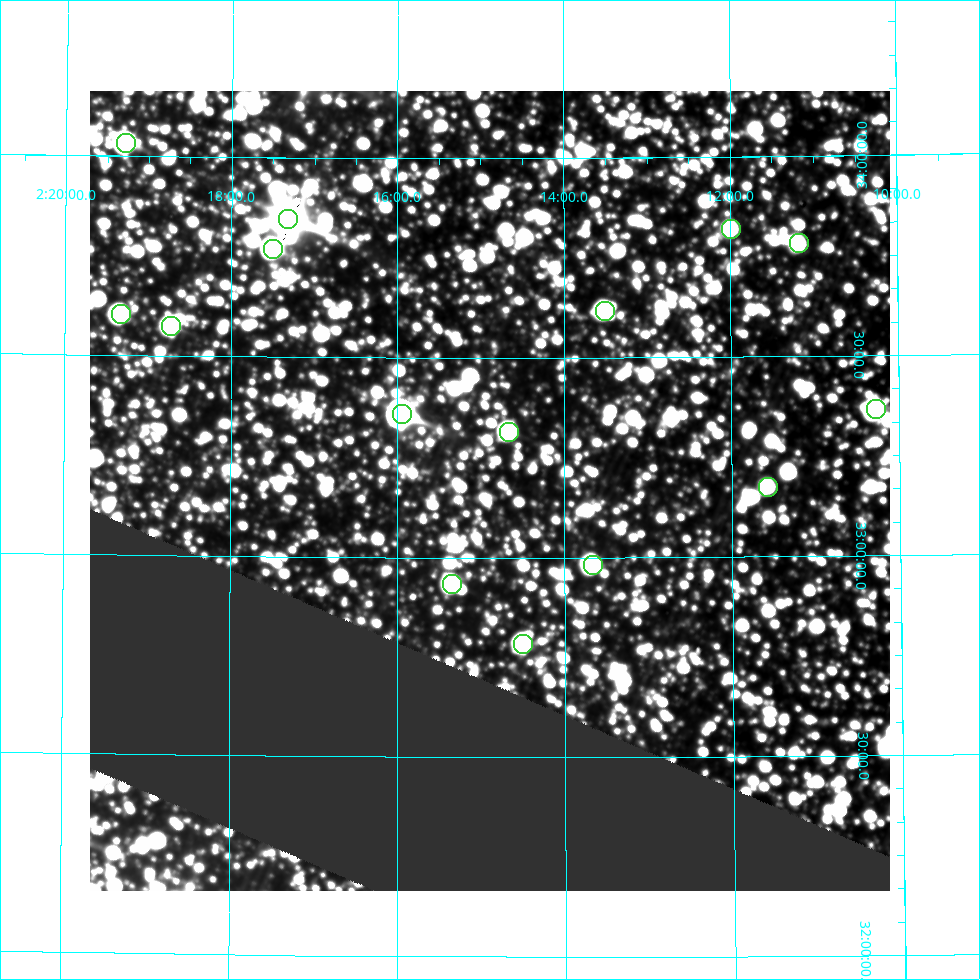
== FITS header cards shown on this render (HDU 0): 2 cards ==
NAXIS1  =                  800
NAXIS2  =                  800

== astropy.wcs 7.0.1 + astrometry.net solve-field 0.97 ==
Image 800 x 800 px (HDU 0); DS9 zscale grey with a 90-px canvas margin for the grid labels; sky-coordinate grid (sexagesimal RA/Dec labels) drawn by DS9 from the SOLVED WCS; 15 Tycho-2 reference stars matched to detected sources circled (green)
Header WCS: RA---AIT/DEC--AIT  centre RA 02:14:54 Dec +33:10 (33.72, +33.17 deg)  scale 9 arcsec/px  FOV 120.0' x 120.0'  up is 0 deg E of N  parity normal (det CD < 0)
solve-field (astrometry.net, Tycho-2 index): SOLVED blind (the header's WCS was not the basis of the solution)
Solved WCS: RA---TAN-SIP/DEC--TAN-SIP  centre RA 02:14:54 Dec +33:10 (33.72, +33.17 deg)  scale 9.01 arcsec/px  FOV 120.1' x 120.2'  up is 0 deg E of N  parity normal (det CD < 0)
Header WCS and blind solve agree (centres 4.3 arcsec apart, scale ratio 1.001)
Tycho-2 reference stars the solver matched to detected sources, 15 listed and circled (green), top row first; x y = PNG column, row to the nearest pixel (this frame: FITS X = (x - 90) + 1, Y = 800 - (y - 91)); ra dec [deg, ICRS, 3 dp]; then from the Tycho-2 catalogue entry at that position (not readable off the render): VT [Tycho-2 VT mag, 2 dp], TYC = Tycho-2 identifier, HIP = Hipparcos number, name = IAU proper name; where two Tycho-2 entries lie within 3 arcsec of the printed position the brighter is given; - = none
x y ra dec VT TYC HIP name
126 143 34.821 +34.033 7.99 2318-764-1 10820 -
288 219 34.329 +33.847 4.00 2318-1875-1 10670 -
731 229 32.998 +33.820 9.74 2317-75-1 - -
799 243 32.794 +33.782 9.31 2317-79-1 10202 -
273 249 34.375 +33.771 8.19 2318-59-1 10684 -
605 311 33.377 +33.617 8.63 2313-1351-1 - -
121 314 34.832 +33.604 8.22 2314-1642-1 10823 -
171 326 34.680 +33.576 8.86 2314-888-1 - -
876 409 32.567 +33.365 8.03 2313-1835-1 10130 -
402 414 33.985 +33.359 5.25 2314-1819-1 10559 -
509 432 33.666 +33.316 8.71 2313-718-1 10450 -
768 487 32.891 +33.174 9.91 2313-838-1 - -
593 565 33.417 +32.981 8.61 2313-1500-1 10373 -
452 584 33.835 +32.934 8.86 2314-994-1 - -
523 644 33.624 +32.784 8.77 2313-1216-1 - -